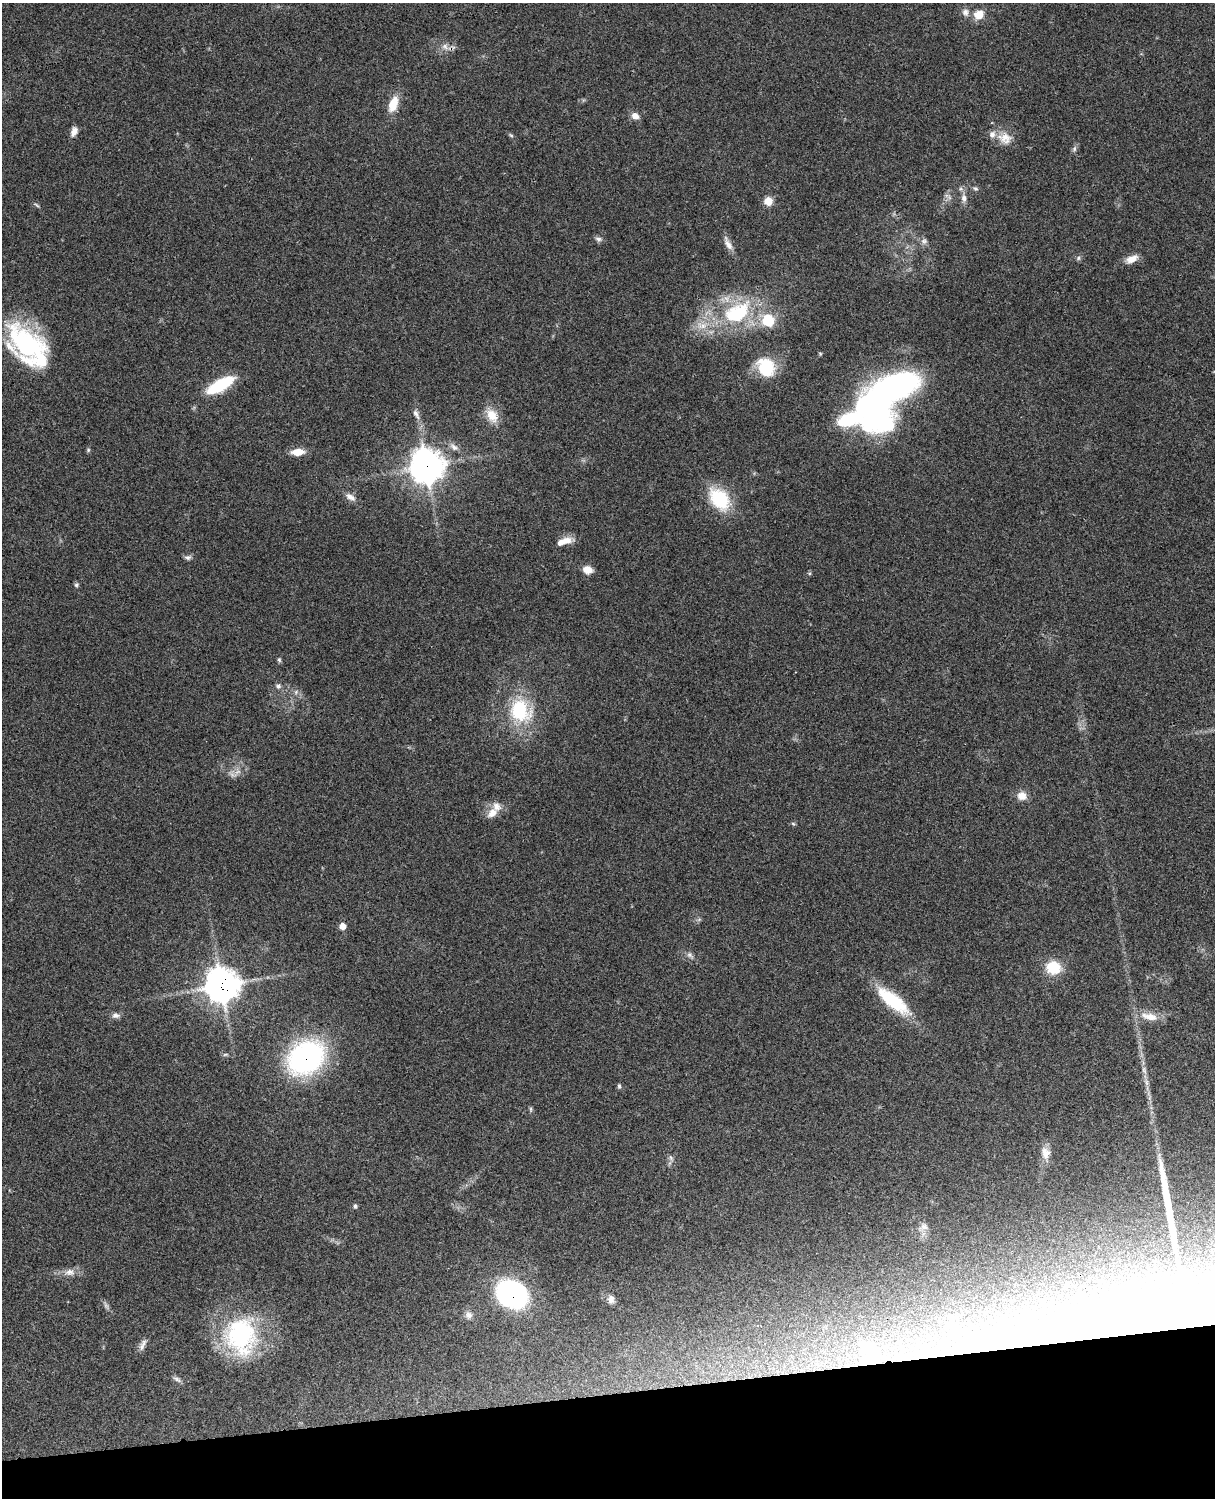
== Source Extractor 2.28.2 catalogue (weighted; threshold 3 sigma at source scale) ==
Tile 10 of 4 x 3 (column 2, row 3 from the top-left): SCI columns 1337-2549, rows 278-1773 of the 5092 x 4930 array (HDU 1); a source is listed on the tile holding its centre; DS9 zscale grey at full resolution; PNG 1217 x 1500 px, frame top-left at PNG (2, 3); no overlay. Shown black and unused: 7% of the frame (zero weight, under 3 of 4 exposures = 6% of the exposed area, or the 3 px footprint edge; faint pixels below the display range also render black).
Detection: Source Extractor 2.28.2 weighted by HDU 2 'WHT'; one run over the whole footprint, this tile lists its part. Background 0.0849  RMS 0.006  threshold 0.027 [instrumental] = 3 sigma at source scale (4.5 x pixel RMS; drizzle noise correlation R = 1.50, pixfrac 1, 0.05/0.05 arcsec/px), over >= 5 px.
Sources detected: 84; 2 too faint to see at this stretch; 4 inside a brighter object's white glare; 1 long thin detection or spike segment (spike, bleed or trail) — not listed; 6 inside a brighter listed object's ellipse — not listed separately; the other 71 listed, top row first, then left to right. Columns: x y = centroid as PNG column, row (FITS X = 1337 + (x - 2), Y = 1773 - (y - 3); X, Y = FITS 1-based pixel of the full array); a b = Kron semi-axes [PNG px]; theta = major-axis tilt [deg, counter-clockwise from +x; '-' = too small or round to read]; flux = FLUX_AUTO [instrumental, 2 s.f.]
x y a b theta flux
965 12 11 10 - 3.3
979 15 12 11 - 8.1
445 46 11 8 -44 4
393 104 21 10 70 11
635 116 10 7 -26 4.3
74 131 11 7 67 3.9
511 135 7 4 -31 0.93
1005 138 21 17 -19 9.1
1074 149 8 6 75 1.6
975 188 7 6 - 1.4
949 197 9 6 -29 2.2
964 198 13 8 -84 3.9
768 201 9 9 - 6.8
37 205 9 3 -34 0.9
598 239 9 6 -9 2
924 241 9 8 - 2.5
728 243 21 7 -62 4.6
1078 258 7 5 50 1.2
1132 259 16 8 24 6.1
737 313 39 24 31 56
768 320 21 18 -44 19
702 325 19 11 -4 9.6
28 346 51 29 -47 89
766 367 16 13 -57 33
220 385 23 9 29 43
873 411 46 31 -60 160
416 414 17 7 -62 3.8
492 415 19 13 -60 11
454 447 14 8 -36 3.6
88 450 5 5 - 0.85
298 452 14 7 4 8.2
426 466 12 11 - 980
350 497 16 8 -31 3.8
720 499 24 16 -50 37
567 540 13 10 9 5.7
188 557 9 7 -1 1.8
588 570 10 8 -12 6.4
809 573 5 3 - 0.68
76 585 6 6 - 1.1
279 660 6 5 - 1
278 686 8 7 - 2
296 692 7 5 48 1.6
520 711 30 25 -68 42
1022 796 12 11 - 5.7
492 813 16 11 40 6.4
793 824 6 5 - 0.89
699 919 7 4 20 1
342 926 6 6 - 5.1
690 955 11 6 -44 2.2
1053 968 14 12 -9 20
221 985 13 13 - 670
893 1001 44 14 -39 34
116 1015 11 7 3 2.5
1149 1016 27 10 -12 9
225 1054 8 4 9 0.97
306 1057 34 26 36 140
1144 1070 12 6 -79 2.9
619 1086 7 4 -75 1.2
531 1109 8 4 -82 1
1045 1153 17 12 -77 6
671 1158 10 5 -66 1.6
355 1206 7 5 -81 1.1
923 1227 14 9 23 3.5
70 1272 15 10 3 4.9
512 1294 23 19 -24 130
611 1299 10 8 -87 3.3
1192 1314 351 55 6 980
469 1315 11 10 - 3.1
241 1336 49 41 -83 75
143 1345 18 7 65 3.2
177 1379 13 5 -33 1.9
Overlapping masked pixels (flux is a lower limit): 6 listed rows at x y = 445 46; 426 466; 221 985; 306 1057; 512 1294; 1192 1314
Isophote crosses this tile's border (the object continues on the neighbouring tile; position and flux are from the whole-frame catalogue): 1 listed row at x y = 1192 1314